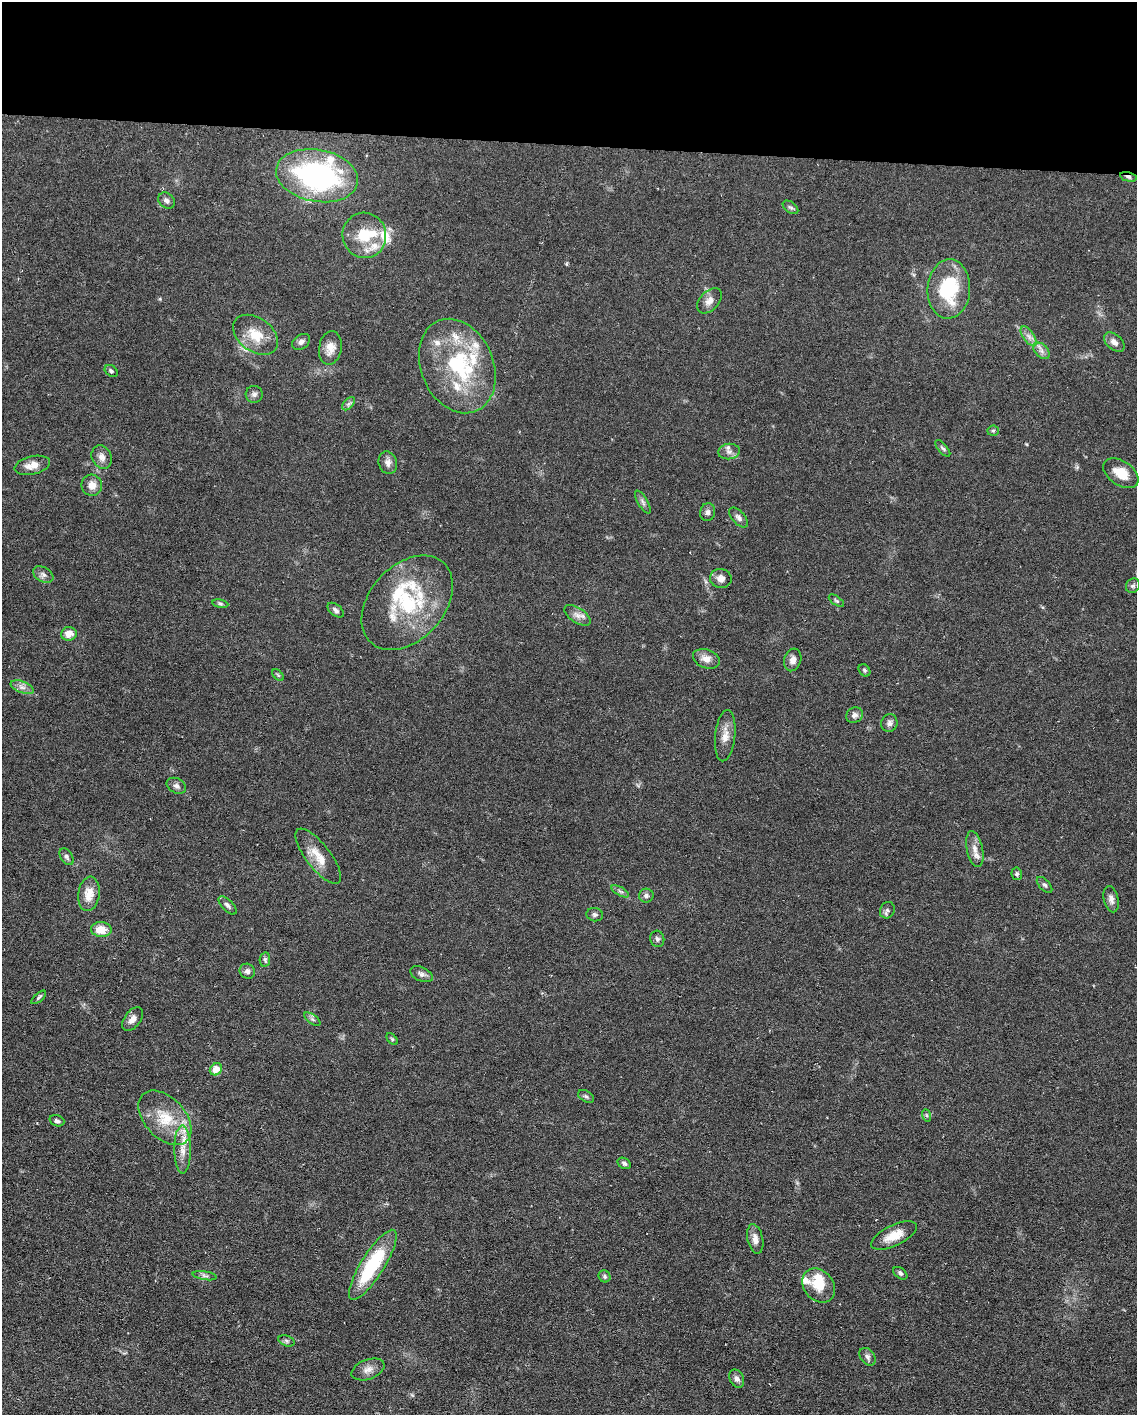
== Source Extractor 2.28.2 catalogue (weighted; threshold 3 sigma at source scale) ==
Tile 3 of 4 x 3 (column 3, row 1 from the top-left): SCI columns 2270-3404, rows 3044-4456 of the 4538 x 4560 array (HDU 1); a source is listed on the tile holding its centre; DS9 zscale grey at full resolution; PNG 1139 x 1417 px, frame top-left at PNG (2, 2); each listed source drawn as its Kron ellipse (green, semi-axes under 4 px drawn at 4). Shown black and unused: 10% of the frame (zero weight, under 3 of 6 exposures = <1% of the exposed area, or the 3 px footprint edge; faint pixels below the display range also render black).
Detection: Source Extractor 2.28.2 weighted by HDU 2 'WHT'; one run over the whole footprint, this tile lists its part. Background 0.106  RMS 0.0054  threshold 0.022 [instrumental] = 3 sigma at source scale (4.09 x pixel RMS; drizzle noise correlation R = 1.36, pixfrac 0.8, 0.05/0.05 arcsec/px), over >= 5 px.
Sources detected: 98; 1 inside a brighter object's white glare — neither listed nor drawn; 12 inside a brighter listed object's ellipse — not listed separately; the other 85 listed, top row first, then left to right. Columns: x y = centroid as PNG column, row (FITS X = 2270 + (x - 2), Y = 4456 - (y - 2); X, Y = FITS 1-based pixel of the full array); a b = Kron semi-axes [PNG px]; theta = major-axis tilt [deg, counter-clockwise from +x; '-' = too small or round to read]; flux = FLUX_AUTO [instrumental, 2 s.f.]
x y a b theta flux
317 176 41 26 -10 110
1128 177 8 4 -13 1.4
166 201 9 7 -40 2
791 207 9 5 -36 1.1
364 235 23 22 - 16
949 289 29 21 86 33
709 301 15 9 46 3.5
255 335 25 16 -36 12
1029 336 11 5 -55 2.5
301 342 10 7 34 2
1114 342 12 7 -41 3
330 348 17 11 80 5.4
1042 351 9 6 -46 2.1
457 366 49 36 -67 50
111 371 7 5 -36 0.99
254 394 8 8 - 1.9
349 404 8 4 45 1.1
993 431 5 5 - 0.81
943 448 10 4 -49 1.2
729 452 11 7 7 2.5
102 457 12 9 -63 3.2
388 463 11 9 -73 2.6
32 465 18 9 13 5.1
1121 473 19 12 -34 9.1
92 485 10 10 - 4.6
643 502 13 5 -59 1.6
708 512 9 7 78 1.7
739 518 12 6 -48 2
43 575 11 7 -31 2.1
721 578 11 9 -7 3.5
1133 586 8 6 52 1.2
836 601 9 4 -35 0.81
407 603 54 37 48 47
220 604 8 4 -9 0.9
336 610 9 5 -38 1.5
578 615 15 7 -32 3.3
69 634 8 6 7 5
706 659 14 9 -19 4.1
793 660 11 8 73 2.9
864 670 7 5 -51 0.87
278 675 7 4 -45 0.78
22 687 12 6 -20 2.5
854 715 9 7 32 2.1
889 723 9 8 - 1.8
725 736 26 10 84 5.6
176 786 10 7 -28 2.1
975 849 18 8 -78 4.1
318 856 34 12 -52 9.3
66 857 9 6 -57 1.4
1017 874 6 5 - 1.1
1045 885 10 5 -47 1.2
620 891 10 4 -30 1.2
89 894 17 10 82 7.4
646 896 7 7 - 1.5
1111 899 13 7 -77 2.7
228 905 11 5 -45 1.7
887 910 8 7 - 1.5
595 915 8 6 -10 1.3
101 929 10 7 -3 8
657 939 8 7 - 1.4
265 959 7 5 80 1.1
247 971 8 7 - 1.9
422 974 12 7 -25 2
39 997 9 3 41 1.1
133 1019 14 8 53 3.5
312 1019 9 4 -35 1.2
392 1039 7 4 -45 0.72
216 1069 6 5 - 6.9
586 1096 9 5 -30 1.1
926 1115 6 4 -71 0.76
165 1118 32 20 -46 18
57 1121 7 5 -20 1.2
183 1150 24 8 -89 6.3
624 1163 7 5 -32 1.2
894 1235 25 10 26 8.2
755 1239 15 7 -78 3.5
373 1265 41 11 58 37
900 1273 8 5 -39 1.3
205 1276 12 4 -9 1.4
604 1276 6 5 - 1
819 1285 18 15 -50 8.3
286 1341 8 5 -21 1.1
867 1357 9 7 -52 1.8
368 1369 17 9 21 4
737 1379 9 7 -65 2.2
Overlapping masked pixels (flux is a lower limit): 1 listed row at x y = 1128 177